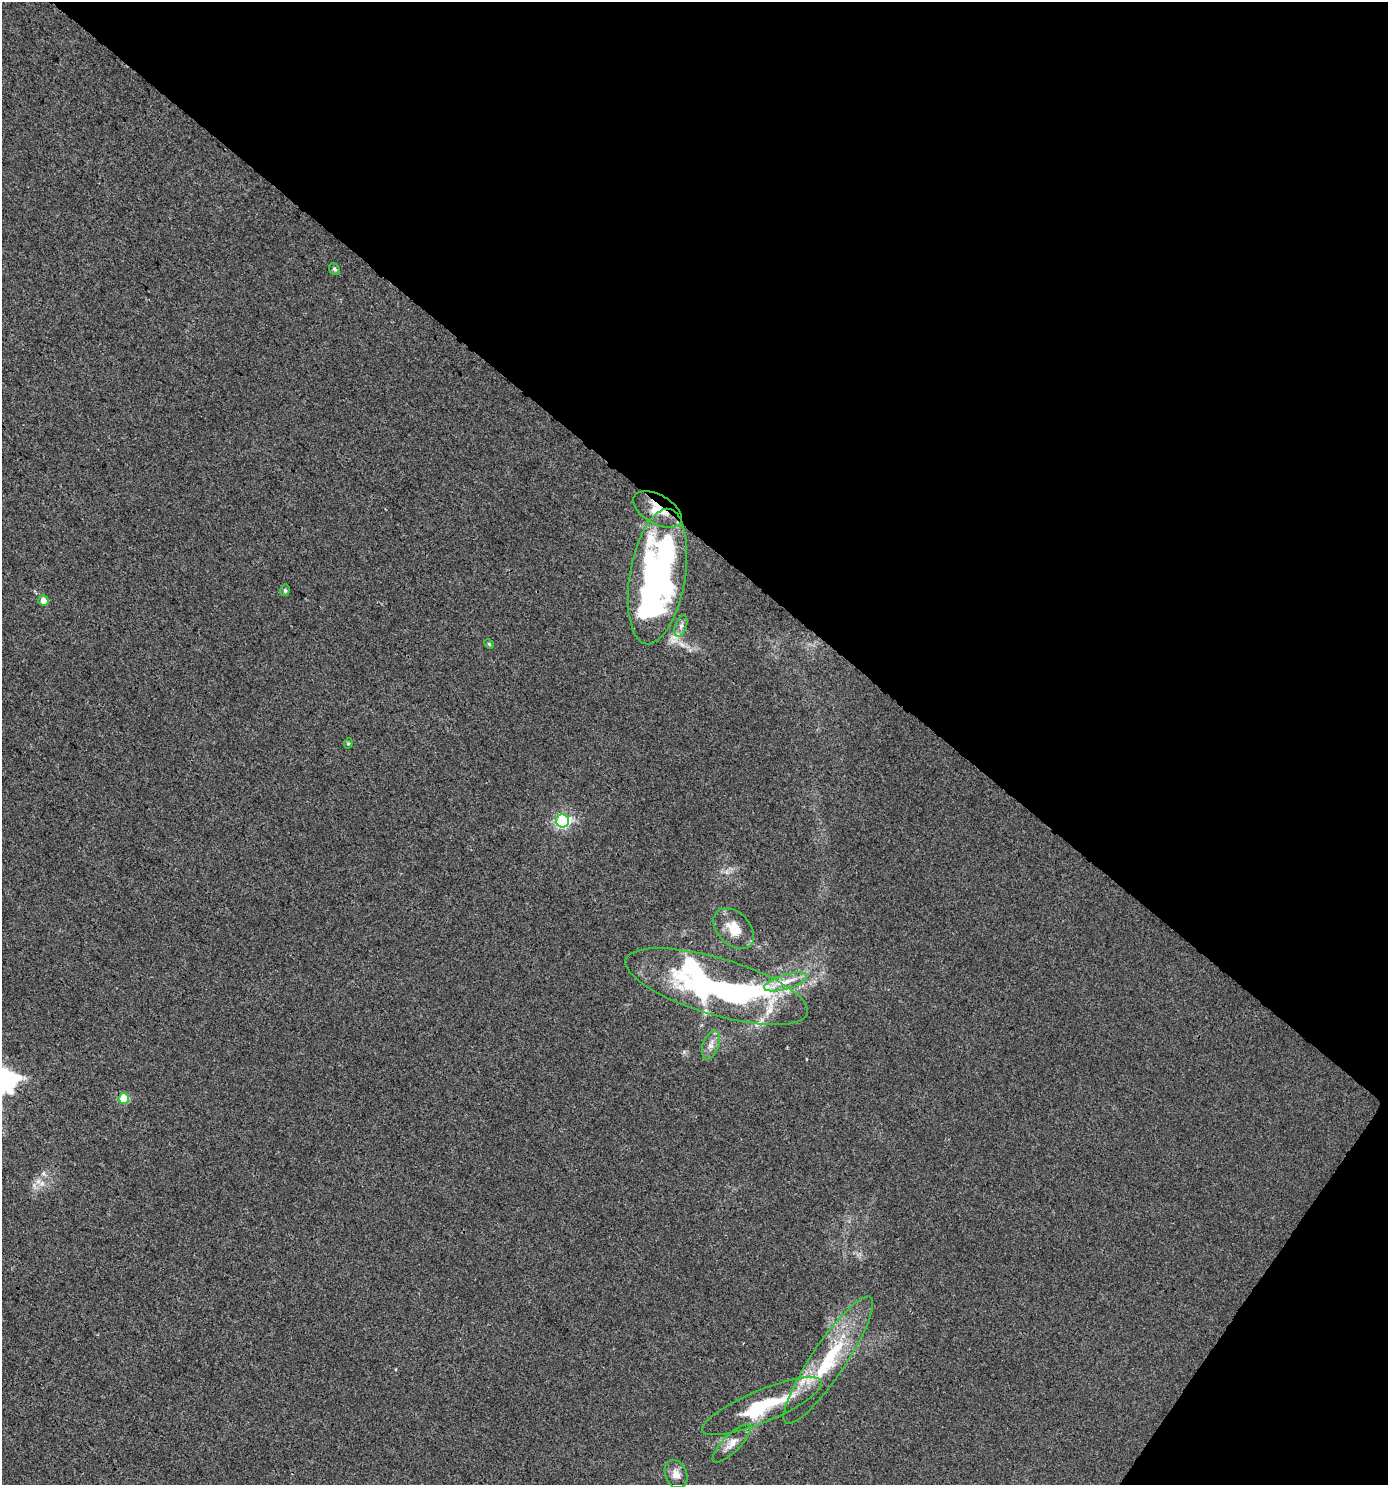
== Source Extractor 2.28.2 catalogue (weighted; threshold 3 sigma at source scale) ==
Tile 8 of 4 x 4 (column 4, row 2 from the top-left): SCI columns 4381-5766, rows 3010-4492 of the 6058 x 6012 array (HDU 1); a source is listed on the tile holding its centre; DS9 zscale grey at full resolution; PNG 1390 x 1487 px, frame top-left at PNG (2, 2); each listed source drawn as its Kron ellipse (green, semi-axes under 4 px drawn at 4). Shown black and unused: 39% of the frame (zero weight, under 3 of 4 exposures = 5% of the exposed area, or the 3 px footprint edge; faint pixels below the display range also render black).
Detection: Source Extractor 2.28.2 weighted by HDU 2 'WHT'; one run over the whole footprint, this tile lists its part. Background 0.00357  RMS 0.004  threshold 0.0181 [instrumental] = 3 sigma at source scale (4.5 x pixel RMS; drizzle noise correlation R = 1.50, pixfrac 1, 0.0396/0.0396 arcsec/px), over >= 5 px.
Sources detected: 21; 3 inside a brighter listed object's ellipse — not listed separately; the other 18 listed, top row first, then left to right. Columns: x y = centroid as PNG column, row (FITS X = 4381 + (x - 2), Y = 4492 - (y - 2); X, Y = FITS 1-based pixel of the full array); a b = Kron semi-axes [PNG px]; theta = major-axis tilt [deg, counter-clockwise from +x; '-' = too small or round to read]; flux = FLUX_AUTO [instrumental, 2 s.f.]
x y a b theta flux
334 269 6 5 - 0.8
658 510 27 14 -30 8.3
658 576 68 27 80 170
285 590 6 4 78 0.67
43 600 5 5 - 2.7
681 626 11 5 71 1.6
489 644 5 4 - 0.57
348 743 5 4 - 0.56
562 821 6 6 - 65
734 929 24 16 -46 7.6
786 982 22 7 17 5.5
717 986 95 28 -17 140
711 1045 15 8 71 2.8
124 1098 5 5 - 14
828 1360 76 17 56 32
762 1406 65 16 23 30
732 1443 25 8 45 4
676 1474 14 11 -68 3
Overlapping masked pixels (flux is a lower limit): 2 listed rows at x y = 658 510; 658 576